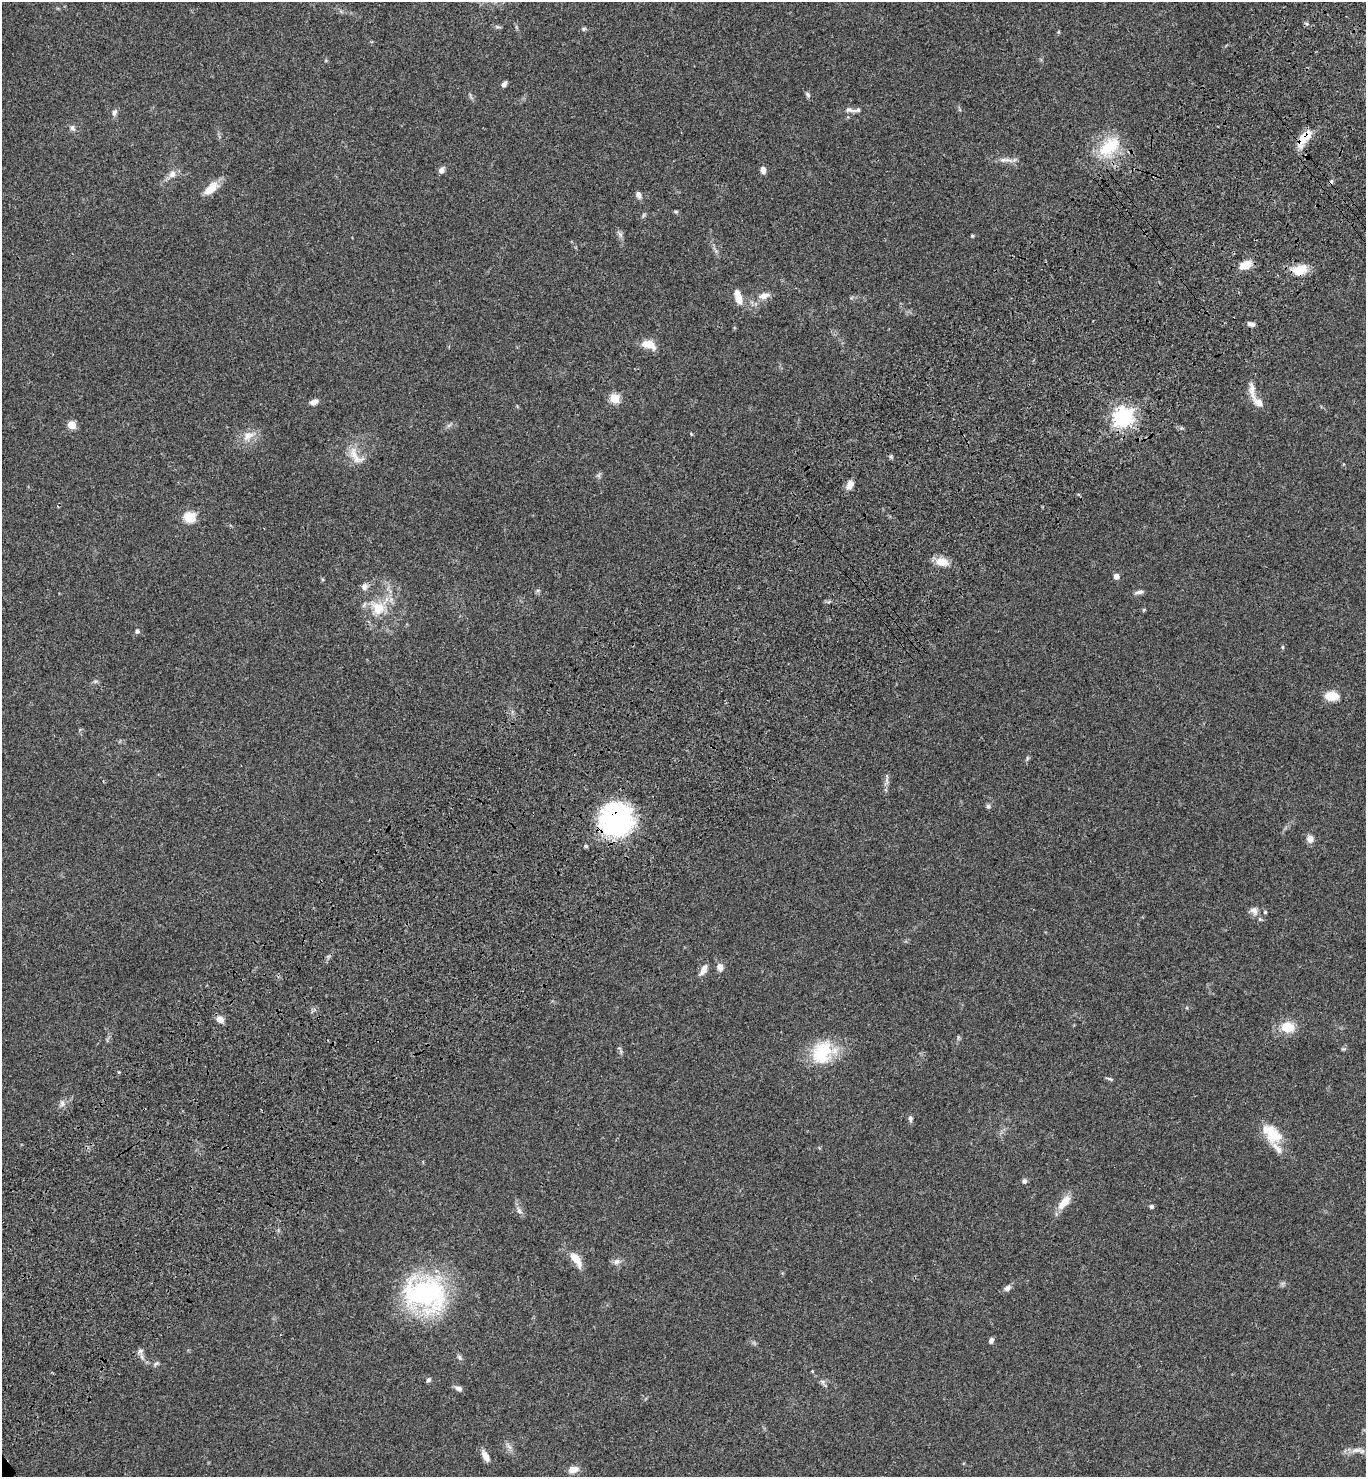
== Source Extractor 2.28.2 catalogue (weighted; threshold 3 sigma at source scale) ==
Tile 10 of 4 x 4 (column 2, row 3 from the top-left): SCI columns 1608-2971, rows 1579-3053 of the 6082 x 6105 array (HDU 1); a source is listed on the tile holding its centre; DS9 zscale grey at full resolution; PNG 1368 x 1479 px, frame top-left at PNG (2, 2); no overlay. Shown black and unused: <1% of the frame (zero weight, under 3 of 4 exposures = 6% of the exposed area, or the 3 px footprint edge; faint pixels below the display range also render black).
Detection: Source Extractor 2.28.2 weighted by HDU 2 'WHT'; one run over the whole footprint, this tile lists its part. Background 0.0474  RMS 0.0054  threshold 0.0244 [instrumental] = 3 sigma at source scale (4.5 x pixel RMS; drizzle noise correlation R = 1.50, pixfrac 1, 0.05/0.05 arcsec/px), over >= 5 px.
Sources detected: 85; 1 cosmic-ray / hot-pixel residue — not listed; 3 inside a brighter listed object's ellipse — not listed separately; the other 81 listed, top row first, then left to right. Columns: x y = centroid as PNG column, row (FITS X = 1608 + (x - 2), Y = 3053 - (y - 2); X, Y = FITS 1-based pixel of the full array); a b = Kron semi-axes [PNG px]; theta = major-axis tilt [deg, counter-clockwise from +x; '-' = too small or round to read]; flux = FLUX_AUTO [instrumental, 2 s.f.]
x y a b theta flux
584 29 6 5 - 0.79
504 84 6 4 50 1.9
808 94 9 5 -47 1.1
850 110 18 6 -11 2.3
114 112 9 6 71 1.6
72 128 8 6 -63 1.6
1304 138 25 10 54 8.5
1109 147 36 20 42 20
1005 160 22 6 -2 3.3
441 170 8 6 56 1.9
763 170 7 5 -80 2.8
172 174 12 9 50 3.2
211 189 21 10 43 7.1
638 195 9 6 -69 2
676 212 6 4 -6 0.73
643 215 6 4 71 0.77
620 234 8 5 -45 1.3
972 236 4 3 - 0.58
1246 265 12 7 21 8.4
1299 270 18 12 22 9.1
764 296 12 8 15 3.5
738 299 14 8 -79 5.3
1251 324 8 5 -14 2
649 345 18 10 -20 6.4
1252 388 21 8 -86 4.4
615 398 5 5 - 28
314 402 10 6 14 2.5
1259 402 13 10 -47 4.7
1123 417 7 7 - 250
72 425 5 5 - 12
1181 428 5 5 - 0.78
691 434 5 3 - 0.46
248 436 17 10 32 5.4
891 456 6 4 72 0.75
356 459 20 11 -12 5.9
850 485 11 7 71 3.8
189 517 6 6 - 37
941 562 16 10 -8 6.3
1116 576 5 4 - 3.2
364 587 10 8 73 2.2
1139 592 12 5 10 1.7
378 608 20 18 -48 13
137 631 6 5 - 1.1
1283 647 6 3 -89 0.55
95 681 6 4 -17 0.85
1331 696 14 9 0 8.4
1027 758 6 4 89 0.73
988 806 6 5 - 1.2
616 819 37 36 - 67
1310 839 8 7 - 3.6
586 846 5 4 - 0.98
1254 911 12 9 -48 3.1
1265 912 5 5 - 0.62
720 967 8 7 - 3.1
703 970 14 6 62 3.7
220 1019 9 7 -37 3.8
1288 1027 15 12 -7 9.8
1344 1049 7 4 0 0.7
823 1052 33 26 43 23
1109 1079 10 3 -16 0.84
62 1104 9 7 -89 1.9
910 1118 8 5 -73 1.4
1272 1134 29 17 -44 14
1024 1181 6 5 - 1.5
1064 1202 21 10 50 7
1151 1206 4 4 - 1.4
519 1211 9 6 -72 1.8
576 1259 18 8 -55 7.6
616 1262 9 7 43 2.1
1007 1288 10 7 31 2
425 1293 36 27 -13 100
991 1341 6 5 - 1.7
140 1351 6 6 - 1.5
459 1357 8 5 -50 1.1
156 1363 7 5 27 1.1
428 1380 5 5 - 1.2
822 1382 7 4 -45 1.1
458 1388 9 6 -20 1.9
1356 1450 18 6 6 3.5
485 1456 13 6 -60 3.8
573 1470 12 8 12 4
Overlapping masked pixels (flux is a lower limit): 3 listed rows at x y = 1304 138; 1299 270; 616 819